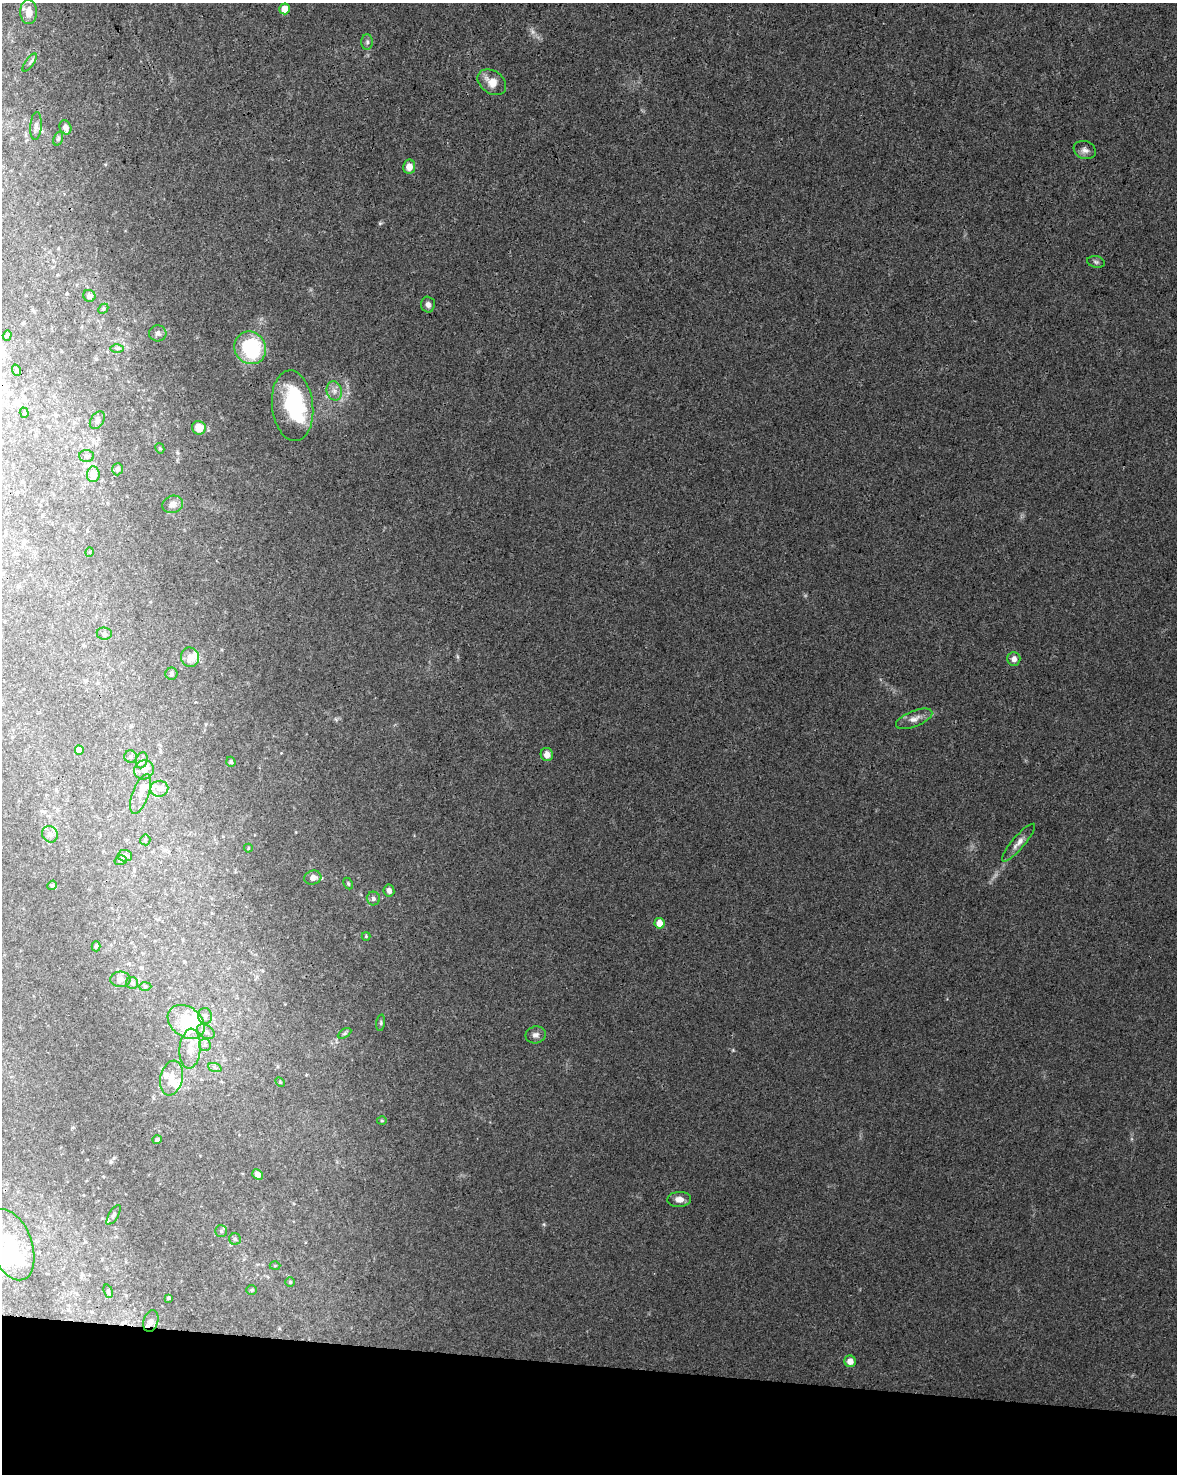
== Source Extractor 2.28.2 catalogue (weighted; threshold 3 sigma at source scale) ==
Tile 11 of 4 x 3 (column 3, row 3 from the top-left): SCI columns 2350-3524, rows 228-1699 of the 4709 x 4928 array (HDU 1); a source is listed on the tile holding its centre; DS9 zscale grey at full resolution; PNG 1179 x 1476 px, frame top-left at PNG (2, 3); each listed source drawn as its Kron ellipse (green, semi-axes under 4 px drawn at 4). Shown black and unused: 7% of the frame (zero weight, under 3 of 4 exposures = <1% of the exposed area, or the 3 px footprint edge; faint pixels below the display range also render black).
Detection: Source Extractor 2.28.2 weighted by HDU 2 'WHT'; one run over the whole footprint, this tile lists its part. Background 0.0237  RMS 0.0033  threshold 0.0149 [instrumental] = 3 sigma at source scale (4.5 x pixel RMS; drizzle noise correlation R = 1.50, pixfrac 1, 0.0396/0.0396 arcsec/px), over >= 5 px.
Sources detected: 99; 1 too faint to see at this stretch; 3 inside a brighter object's white glare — neither listed nor drawn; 9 inside a brighter listed object's ellipse — not listed separately; the other 86 listed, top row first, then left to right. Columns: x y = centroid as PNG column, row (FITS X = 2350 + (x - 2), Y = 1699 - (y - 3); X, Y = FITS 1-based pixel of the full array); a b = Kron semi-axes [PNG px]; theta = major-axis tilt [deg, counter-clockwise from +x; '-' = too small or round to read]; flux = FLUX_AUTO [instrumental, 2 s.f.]
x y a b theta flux
285 9 5 5 - 3.9
29 12 12 8 -89 3.8
367 42 8 5 90 0.81
30 63 11 3 54 0.57
492 82 15 11 -36 4.6
36 126 14 5 85 1.4
65 127 7 5 -67 1.7
58 138 7 4 71 0.55
1085 150 11 9 -20 1.6
409 167 7 6 - 2.8
1096 262 9 5 -11 0.77
89 296 6 5 - 1.6
428 305 8 7 - 1.2
103 309 6 4 45 0.46
158 333 8 8 - 1.1
7 336 5 4 - 0.56
117 348 6 4 0 0.58
250 348 17 15 -55 25
16 370 6 3 -72 0.36
334 391 9 7 -75 1.8
293 406 35 20 -84 31
24 413 5 4 - 0.36
97 420 9 6 57 0.95
199 428 7 6 - 4.6
160 448 5 4 - 0.42
86 456 7 6 - 0.88
117 469 6 5 - 0.9
93 474 8 6 86 4.1
173 504 10 8 20 2.2
90 552 5 3 - 0.25
104 634 7 6 - 0.8
190 657 10 9 - 3
1014 659 7 6 - 1.6
171 674 6 6 - 0.78
914 719 19 8 22 2.6
79 750 4 4 - 2.2
547 755 6 6 - 2.5
131 757 6 6 - 0.66
142 760 8 5 73 0.98
231 762 5 4 - 0.49
144 770 10 9 - 2.1
159 789 9 8 - 1.8
141 794 21 8 70 3
50 834 8 7 - 1.4
145 840 5 5 - 0.51
1018 843 24 6 50 2.4
248 848 4 4 - 0.36
125 856 7 5 -3 1.3
121 860 6 4 17 0.54
313 878 8 7 - 1.9
348 884 6 4 -63 0.49
52 885 5 4 - 0.42
389 890 6 5 - 1.2
373 898 7 6 - 1
659 923 5 5 - 4.2
366 936 4 4 - 0.35
96 946 5 4 - 0.48
120 979 10 7 3 1.6
132 983 6 6 - 0.66
145 987 6 4 2 0.49
205 1016 8 7 - 1.3
186 1022 20 15 -37 15
381 1023 8 4 82 0.53
206 1032 9 6 -34 1.4
345 1033 7 4 31 0.57
536 1035 10 8 12 1.4
205 1045 6 6 - 0.83
190 1049 20 10 85 5
215 1068 7 4 -20 0.69
171 1078 17 11 79 3.7
280 1082 6 4 -45 0.39
382 1121 5 3 - 0.36
157 1140 4 4 - 0.99
258 1175 6 4 -42 1.8
679 1199 12 7 4 2.3
114 1215 11 4 59 0.8
221 1231 6 6 - 0.72
235 1239 6 5 - 0.77
11 1245 37 21 -70 14
275 1266 5 3 - 0.31
290 1282 4 4 - 0.42
252 1290 5 4 - 0.44
108 1291 7 4 -70 0.53
168 1298 4 3 - 0.48
151 1321 11 7 72 1.5
850 1361 6 5 - 2.5
Overlapping masked pixels (flux is a lower limit): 1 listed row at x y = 141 794
Isophote crosses this tile's border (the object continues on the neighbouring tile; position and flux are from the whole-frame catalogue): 2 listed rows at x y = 29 12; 11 1245
Unlisted compact peaks at least as high as the median listed source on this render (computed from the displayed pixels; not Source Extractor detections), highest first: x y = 544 1224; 733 1050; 380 224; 458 657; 805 595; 336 719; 105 164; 177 453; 296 832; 1132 1139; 306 1075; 111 1162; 281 753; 347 385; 947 999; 311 290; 279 1328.